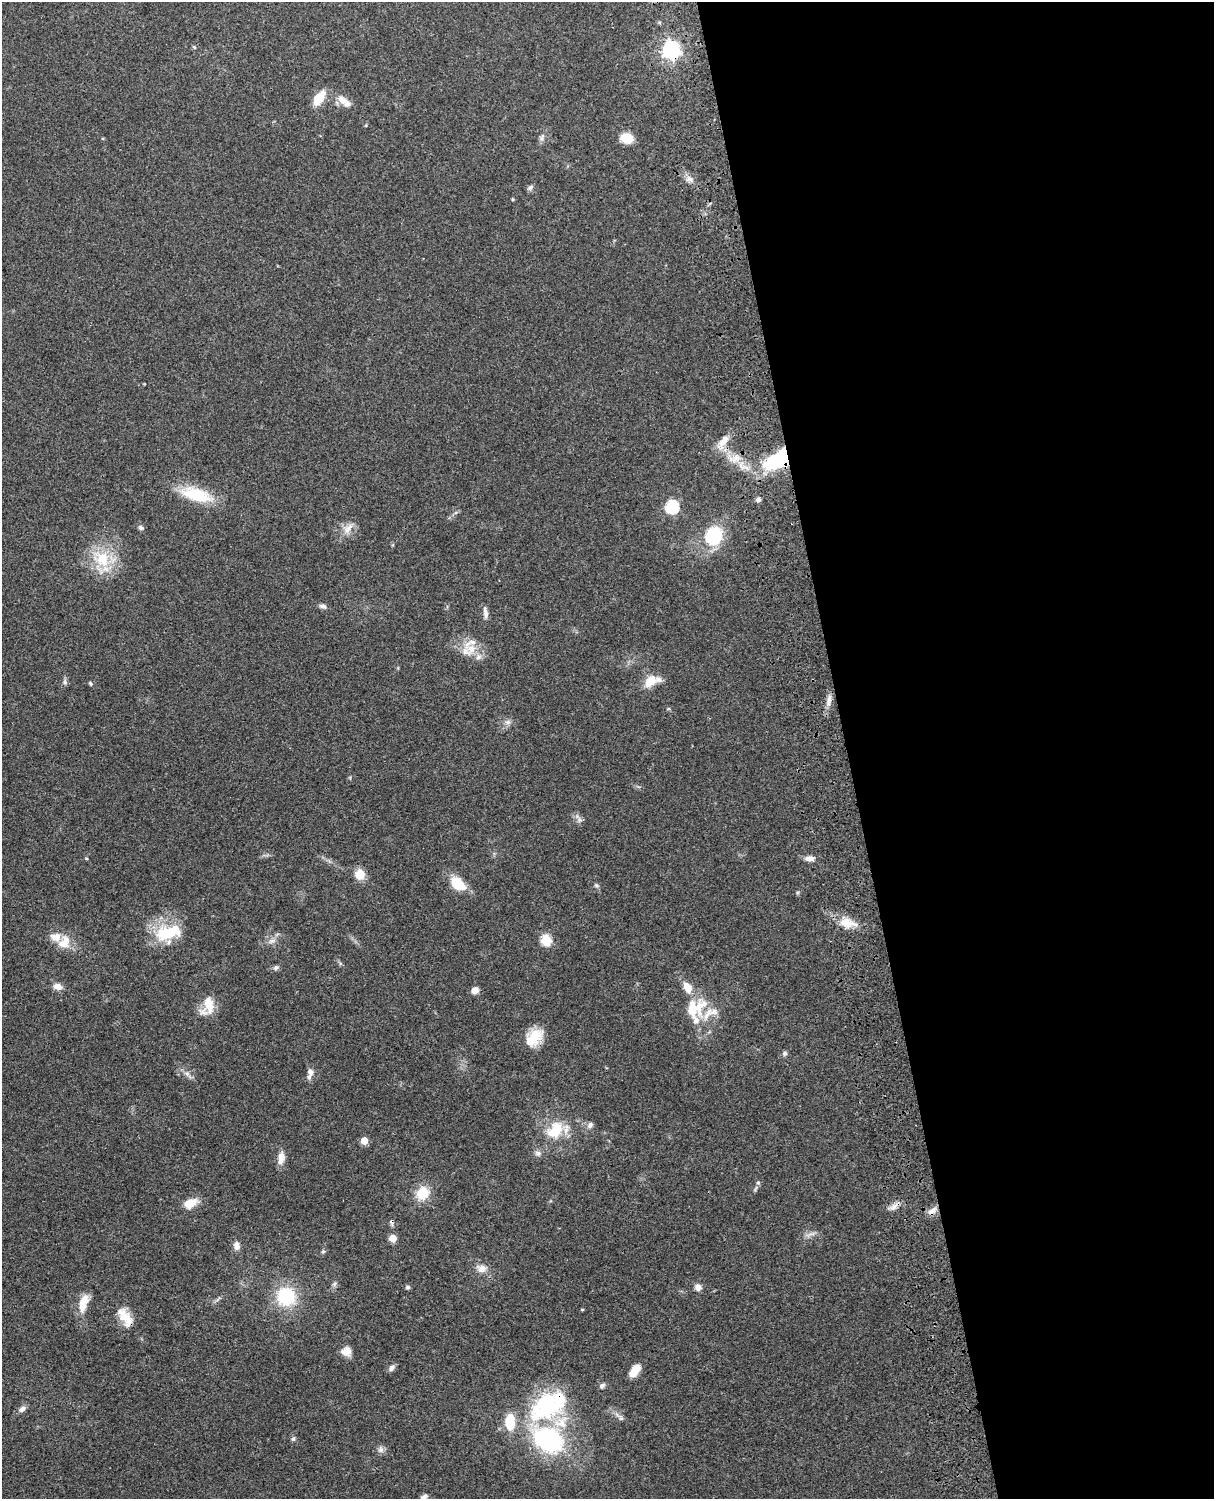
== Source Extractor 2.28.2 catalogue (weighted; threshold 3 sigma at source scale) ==
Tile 8 of 4 x 3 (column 4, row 2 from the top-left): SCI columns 3759-4970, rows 1772-3268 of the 5089 x 4926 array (HDU 1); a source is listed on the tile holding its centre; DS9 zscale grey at full resolution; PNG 1216 x 1501 px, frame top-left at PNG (2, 2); no overlay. Shown black and unused: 30% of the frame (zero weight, under 3 of 4 exposures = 6% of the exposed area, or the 3 px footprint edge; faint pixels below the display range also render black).
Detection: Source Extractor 2.28.2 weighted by HDU 2 'WHT'; one run over the whole footprint, this tile lists its part. Background 0.0794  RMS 0.0059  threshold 0.0266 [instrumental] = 3 sigma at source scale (4.5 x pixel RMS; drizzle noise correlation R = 1.50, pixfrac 1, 0.05/0.05 arcsec/px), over >= 5 px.
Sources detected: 101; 5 inside a brighter object's white glare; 1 cosmic-ray / hot-pixel residue — not listed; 12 inside a brighter listed object's ellipse — not listed separately; the other 83 listed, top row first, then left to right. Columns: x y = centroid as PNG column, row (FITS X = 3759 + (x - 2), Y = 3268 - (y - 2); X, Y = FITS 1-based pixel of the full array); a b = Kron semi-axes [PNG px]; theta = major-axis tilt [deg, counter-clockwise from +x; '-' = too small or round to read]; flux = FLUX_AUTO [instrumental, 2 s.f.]
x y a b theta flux
194 47 5 3 - 0.58
671 50 7 7 - 220
319 98 17 9 55 11
344 102 22 10 -41 6.2
366 125 5 3 - 0.55
542 137 13 5 76 2
627 138 10 8 -12 13
689 179 9 7 -33 2.7
530 187 9 5 37 1.4
513 199 5 3 - 0.52
723 442 24 9 57 7.1
736 458 13 10 76 6.2
773 461 32 16 45 28
196 495 37 14 -16 26
758 499 6 5 - 1.9
672 507 6 6 - 79
141 527 7 6 - 1.5
348 529 19 9 48 5.5
714 536 22 19 66 28
102 559 30 22 -41 24
323 606 10 6 -19 1.9
485 613 15 5 -81 2.8
471 649 16 14 -75 9.9
650 681 15 10 47 10
65 682 9 5 -77 1.5
90 683 5 5 - 0.91
829 700 18 5 82 3.9
508 722 9 7 0 2.2
579 820 8 6 -83 1.8
86 858 5 3 - 0.49
809 859 14 6 -2 3.2
360 874 11 10 - 8.1
457 883 15 10 -41 17
596 885 8 5 -40 1.1
798 892 5 4 - 0.74
847 923 23 11 -9 10
167 934 32 22 4 25
546 940 6 5 - 43
271 941 10 5 26 2.3
64 942 20 15 56 9.2
276 968 8 6 34 1.6
58 987 12 8 -13 3.9
687 987 14 9 -61 7.4
475 990 8 7 - 3.9
209 1004 23 12 -80 11
701 1006 34 17 71 16
535 1035 22 17 3 12
785 1053 7 6 - 1.3
310 1071 10 7 -60 2.4
187 1073 8 7 - 2.1
590 1125 9 7 53 2
555 1130 26 18 45 19
364 1141 5 5 - 11
538 1153 9 7 -14 2.2
281 1158 16 8 81 5.5
758 1183 6 5 - 1.1
422 1193 12 10 52 17
191 1203 17 10 23 8.1
894 1206 15 6 37 3.3
932 1211 14 7 39 3.6
810 1234 19 3 13 2
393 1238 5 5 - 14
237 1246 11 8 -86 3.3
323 1251 5 5 - 0.89
481 1269 14 11 -21 5.1
334 1284 7 4 71 1.2
408 1287 6 5 - 1.2
698 1287 8 8 - 3
286 1296 17 17 - 34
83 1303 24 10 73 9.2
582 1309 4 3 - 0.56
125 1317 29 13 -58 11
346 1352 12 11 - 4.6
391 1368 9 6 50 2.1
635 1370 15 8 55 7.5
602 1386 8 6 42 1.6
22 1409 10 6 38 2.4
547 1414 51 24 -8 40
621 1418 14 6 -45 2.3
293 1439 7 5 75 1.1
548 1440 28 21 -30 84
381 1449 10 8 -89 2.3
424 1497 9 6 20 2.1
Overlapping masked pixels (flux is a lower limit): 3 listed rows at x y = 671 50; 723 442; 125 1317
Isophote crosses this tile's border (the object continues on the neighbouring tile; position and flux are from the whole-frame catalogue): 1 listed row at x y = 424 1497